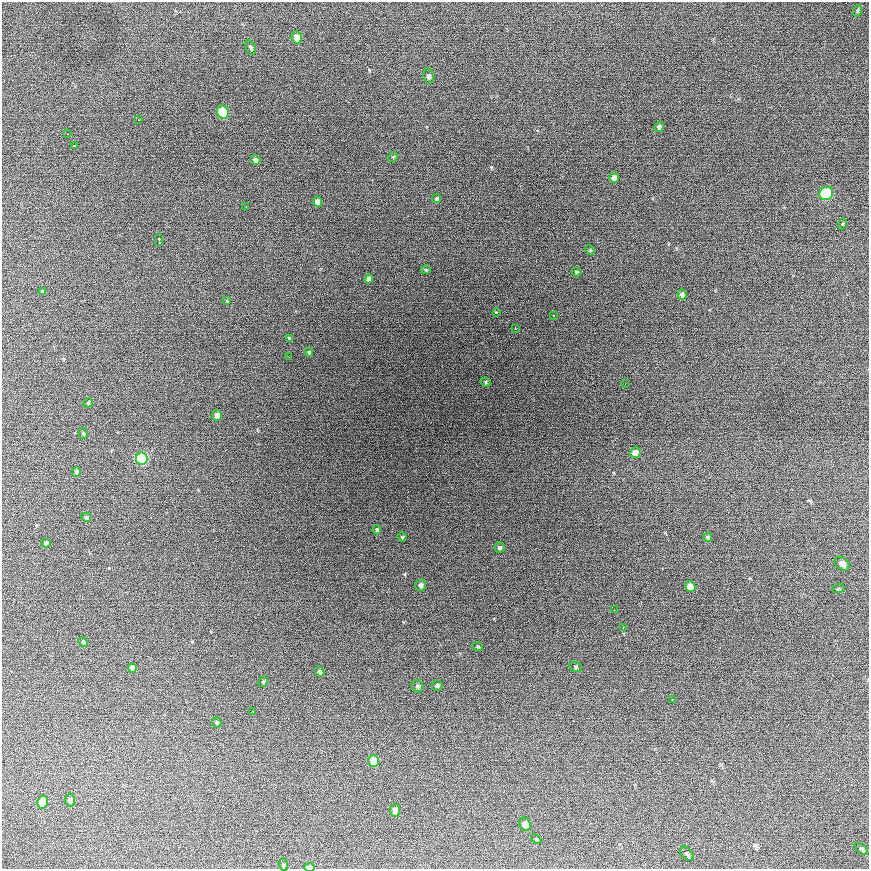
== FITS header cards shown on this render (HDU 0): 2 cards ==
NAXIS1  =                  867
NAXIS2  =                  867

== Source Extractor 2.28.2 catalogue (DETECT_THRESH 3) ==
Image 867 x 867 px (HDU 0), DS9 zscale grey, 1 PNG px = 1 image px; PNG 871 x 871 px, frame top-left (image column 1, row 867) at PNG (2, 2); each listed source drawn as its Kron ellipse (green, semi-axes under 4 px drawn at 4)
Background 547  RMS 30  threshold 91.2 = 3 sigma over >= 5 px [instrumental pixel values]
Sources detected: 72; all 72 listed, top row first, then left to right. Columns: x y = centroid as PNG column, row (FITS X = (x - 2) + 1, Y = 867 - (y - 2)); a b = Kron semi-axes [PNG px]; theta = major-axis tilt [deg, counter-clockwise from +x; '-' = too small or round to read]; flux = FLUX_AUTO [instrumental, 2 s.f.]
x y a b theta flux
857 11 6 3 72 2400
297 38 6 5 - 30000
251 48 7 5 -62 3500
429 76 7 5 -80 6000
223 112 7 5 -66 110000
138 120 2 2 - 1100
659 127 5 4 - 6100
68 134 2 2 - 1300
75 145 3 2 - 5900
393 157 5 4 - 2100
255 160 5 4 - 7100
614 178 5 4 - 13000
826 193 7 6 - 160000
437 198 5 4 - 3100
317 202 5 4 - 12000
246 206 3 2 - 2500
842 224 6 3 70 2500
159 240 6 3 -88 13000
590 250 5 4 - 2100
426 270 4 4 - 2100
576 272 5 4 - 2600
369 279 4 4 - 6700
43 291 4 3 - 2500
682 294 5 4 - 6000
227 301 4 3 - 1600
496 312 3 3 - 7200
554 315 2 2 - 1500
516 329 3 2 - 2200
289 339 4 4 - 4500
309 352 4 4 - 2300
289 357 2 2 - 860
485 382 5 3 - 2400
625 384 3 2 - 2200
88 403 5 4 - 2100
217 415 5 5 - 9500
83 433 5 4 - 2600
635 453 5 5 - 17000
142 459 6 6 - 190000
76 472 5 4 - 4400
86 517 5 4 - 3700
377 530 4 4 - 4300
402 537 5 4 - 2100
708 537 4 4 - 3000
46 543 4 4 - 4300
499 548 5 5 - 3600
842 564 8 6 -39 12000
421 585 5 5 - 6300
690 586 6 5 - 20000
838 589 6 4 19 2200
614 610 3 2 - 1500
623 627 3 2 - 2100
83 642 5 4 - 2400
478 647 5 3 - 1700
575 667 6 5 - 3200
132 668 4 4 - 8500
320 672 5 4 - 4900
263 682 5 4 - 3100
417 686 6 5 - 4300
437 686 5 5 - 3700
672 699 3 2 - 2500
253 711 3 2 - 2400
217 722 5 4 - 2900
374 761 6 5 - 42000
70 800 6 5 - 5400
43 802 6 5 - 47000
395 810 6 5 - 11000
525 824 7 5 -65 18000
536 839 6 3 -43 2500
861 849 7 4 -37 4300
687 854 8 5 -48 4300
283 865 6 4 -70 2700
310 867 5 3 - 13000
At the frame edge (FLAGS 8, measured only in part): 1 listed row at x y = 310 867

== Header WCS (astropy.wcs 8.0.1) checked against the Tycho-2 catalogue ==
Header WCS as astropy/WCSLIB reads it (CRVAL/CRPIX/CD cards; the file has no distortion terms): RA---TAN/DEC--TAN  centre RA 02:26:32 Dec +59:28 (36.64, +59.46 deg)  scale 1.07 arcsec/px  FOV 15.5' x 15.5'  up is -2 deg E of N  parity normal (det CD < 0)
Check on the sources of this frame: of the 60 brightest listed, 8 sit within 2.0 arcsec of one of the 10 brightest Tycho-2 stars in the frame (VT <= 12.85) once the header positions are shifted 0.34 arcsec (0.17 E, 0.29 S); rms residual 1.11 arcsec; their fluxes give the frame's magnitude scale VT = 23.19 - 2.5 log10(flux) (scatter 0.08 mag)
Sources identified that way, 8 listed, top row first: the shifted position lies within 2.0 arcsec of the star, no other Tycho-2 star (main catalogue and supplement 1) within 4.0 arcsec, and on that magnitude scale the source's flux lands within +1.5 / -3 mag of the star's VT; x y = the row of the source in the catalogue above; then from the Tycho-2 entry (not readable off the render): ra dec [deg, ICRS J2000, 3 dp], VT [Tycho-2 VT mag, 2 dp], TYC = Tycho-2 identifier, HIP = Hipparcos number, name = IAU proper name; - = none
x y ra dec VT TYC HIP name
223 112 36.752 +59.563 10.52 3699-2145-1 - -
826 193 36.401 +59.531 10.24 3698-557-1 - -
142 459 36.807 +59.461 10.09 3699-1635-1 11420 -
690 586 36.489 +59.416 11.97 3698-1137-1 - -
374 761 36.679 +59.368 11.58 3699-45-1 - -
43 802 36.872 +59.360 11.56 3699-807-1 - -
525 824 36.592 +59.348 12.80 3698-2665-1 - -
310 867 36.718 +59.337 11.44 3699-703-1 - -